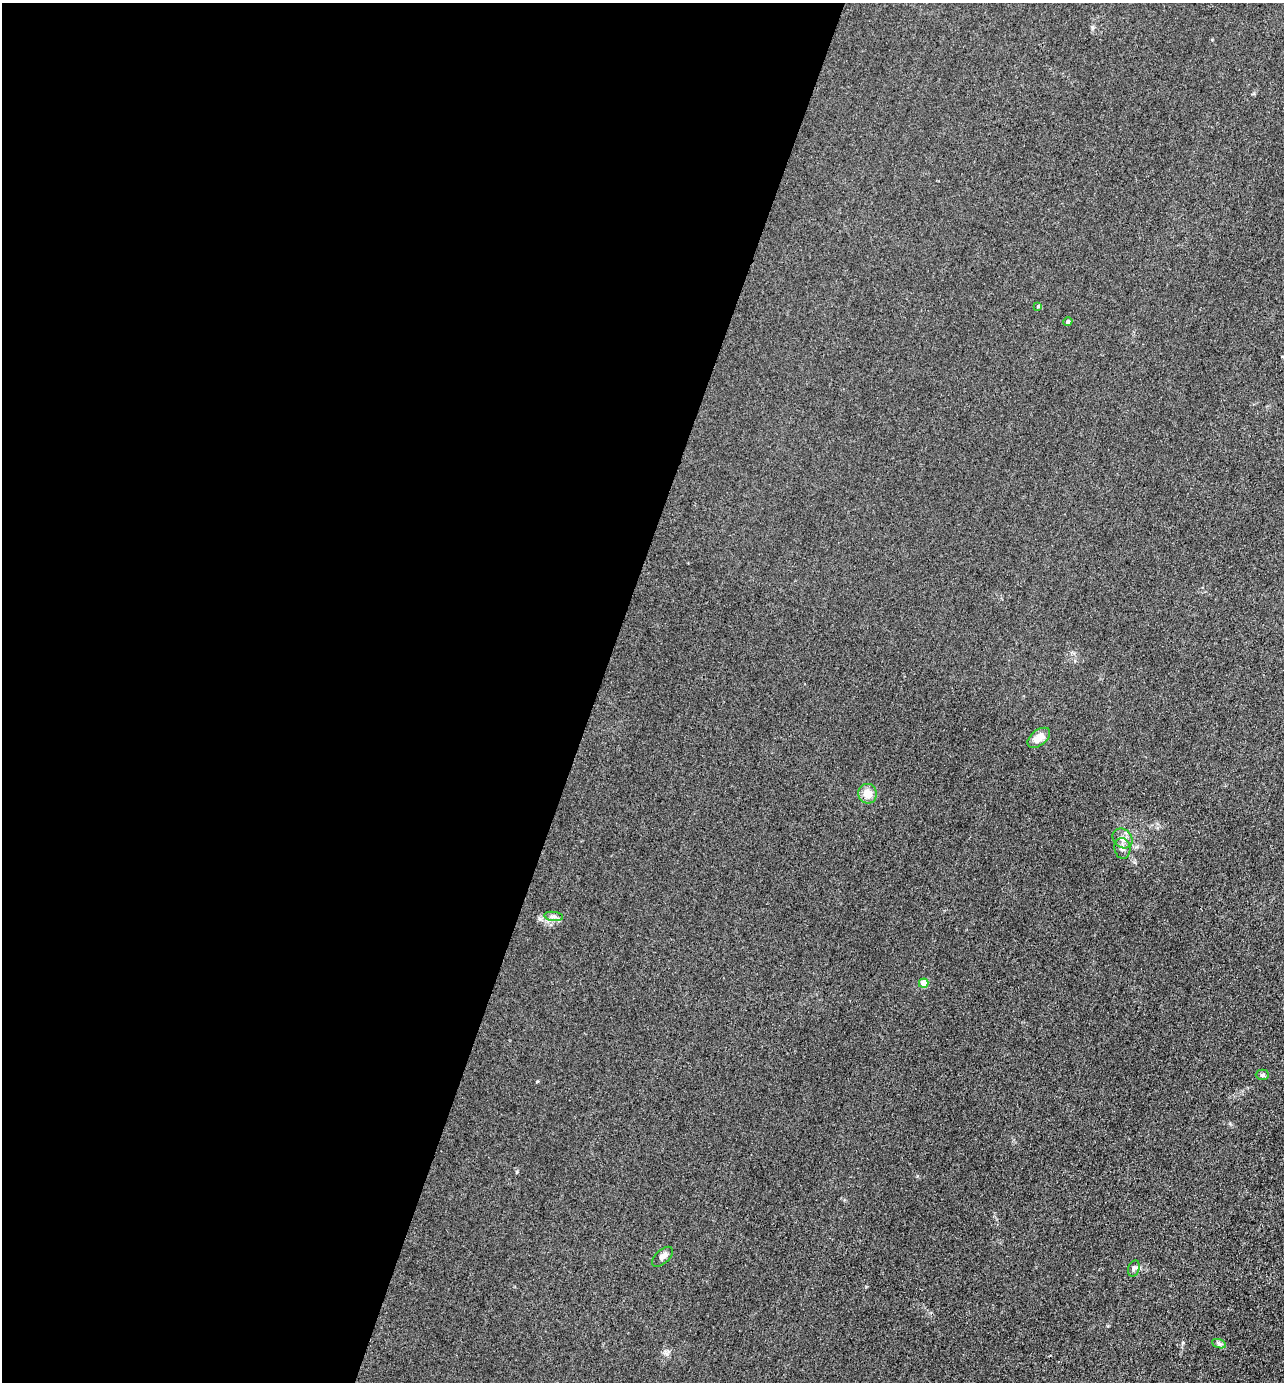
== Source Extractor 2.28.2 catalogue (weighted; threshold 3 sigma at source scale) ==
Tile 5 of 4 x 4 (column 1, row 2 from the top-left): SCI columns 272-1553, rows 2762-4141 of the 5536 x 5523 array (HDU 1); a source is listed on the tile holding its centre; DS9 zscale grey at full resolution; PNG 1286 x 1384 px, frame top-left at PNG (2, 3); each listed source drawn as its Kron ellipse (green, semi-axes under 4 px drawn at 4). Shown black and unused: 47% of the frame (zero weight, under 3 of 4 exposures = <1% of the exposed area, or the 3 px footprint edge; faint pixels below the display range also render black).
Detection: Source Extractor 2.28.2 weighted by HDU 2 'WHT'; one run over the whole footprint, this tile lists its part. Background 0.0282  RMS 0.0049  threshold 0.022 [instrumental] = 3 sigma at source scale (4.5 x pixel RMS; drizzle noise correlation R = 1.50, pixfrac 1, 0.05/0.05 arcsec/px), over >= 5 px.
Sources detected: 12; all 12 listed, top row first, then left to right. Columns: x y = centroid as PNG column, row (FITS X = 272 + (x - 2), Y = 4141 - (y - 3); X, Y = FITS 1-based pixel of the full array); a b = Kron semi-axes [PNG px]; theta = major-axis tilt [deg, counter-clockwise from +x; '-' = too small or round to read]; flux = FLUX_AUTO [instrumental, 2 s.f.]
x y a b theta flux
1038 306 4 4 - 0.38
1068 322 5 4 - 1
1039 738 13 7 38 5.2
867 794 10 9 - 5.6
1122 838 11 9 -43 3.3
1122 848 10 8 -82 1.7
554 916 9 4 -8 1.3
924 983 5 4 - 9.6
1262 1075 6 5 - 0.86
663 1257 13 6 42 2.1
1134 1268 8 5 73 1.2
1219 1344 7 4 -19 0.93